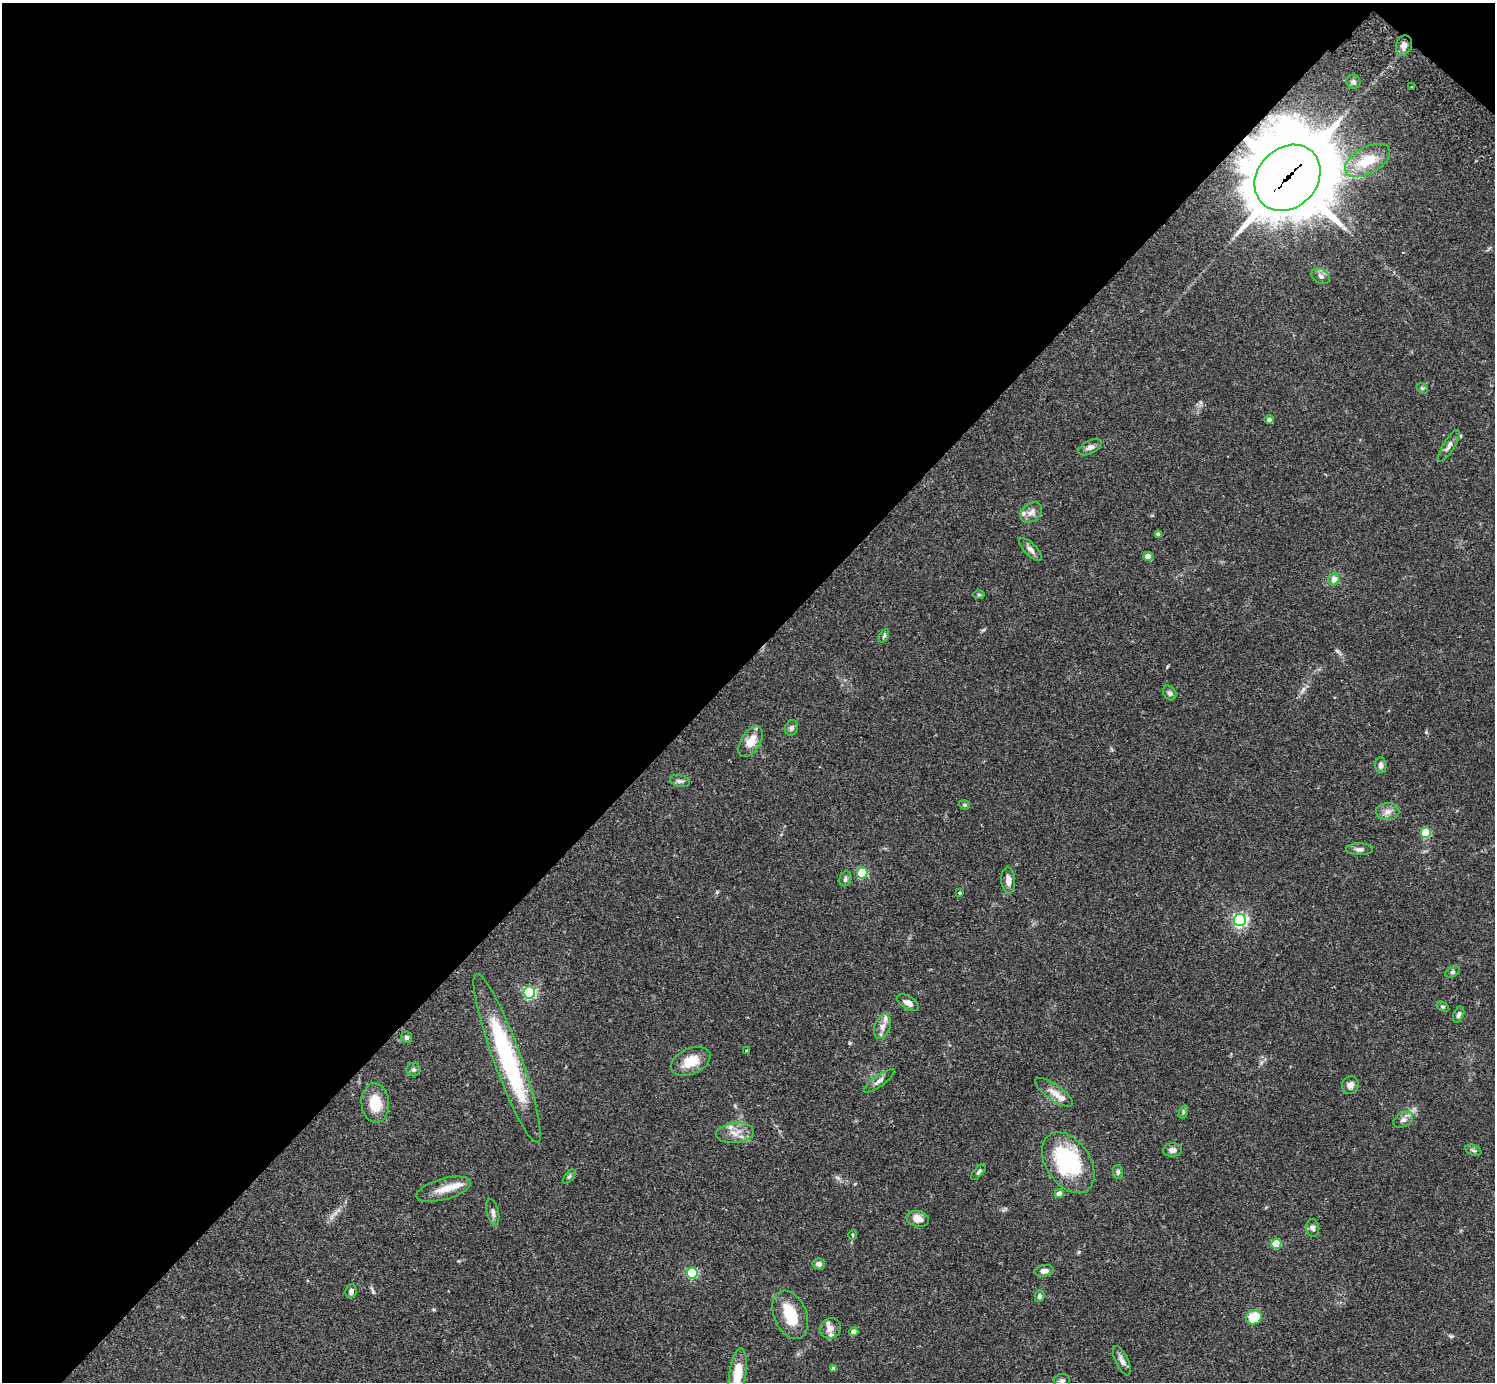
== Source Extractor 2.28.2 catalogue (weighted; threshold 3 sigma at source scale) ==
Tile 2 of 4 x 4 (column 2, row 1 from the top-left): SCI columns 1538-3030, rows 4484-5863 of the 6059 x 6069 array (HDU 1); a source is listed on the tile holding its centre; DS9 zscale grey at full resolution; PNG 1497 x 1384 px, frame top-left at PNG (2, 3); each listed source drawn as its Kron ellipse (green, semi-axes under 4 px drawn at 4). Shown black and unused: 48% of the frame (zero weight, under 2 of 3 exposures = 3% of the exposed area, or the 3 px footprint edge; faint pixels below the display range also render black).
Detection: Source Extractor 2.28.2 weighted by HDU 2 'WHT'; one run over the whole footprint, this tile lists its part. Background 0.107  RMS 0.0065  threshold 0.029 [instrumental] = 3 sigma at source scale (4.5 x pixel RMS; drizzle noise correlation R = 1.50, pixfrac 1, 0.05/0.05 arcsec/px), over >= 5 px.
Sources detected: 84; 1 inside a brighter object's white glare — neither listed nor drawn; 8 inside a brighter listed object's ellipse — not listed separately; the other 75 listed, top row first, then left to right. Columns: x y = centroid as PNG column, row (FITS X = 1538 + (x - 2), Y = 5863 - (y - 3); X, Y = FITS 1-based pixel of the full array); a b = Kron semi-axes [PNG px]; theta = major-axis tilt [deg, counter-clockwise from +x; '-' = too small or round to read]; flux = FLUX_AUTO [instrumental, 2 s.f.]
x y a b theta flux
1404 45 10 8 74 3.5
1353 82 7 7 - 1.5
1412 87 3 2 - 0.53
1368 160 24 13 28 18
1287 178 36 29 46 6000
1321 276 10 7 -28 2.5
1422 388 6 4 -43 1
1269 419 4 4 - 1.3
1449 446 18 5 59 3
1090 447 13 6 26 2.7
1031 512 12 9 37 3.8
1158 534 4 4 - 1.5
1031 549 15 6 -45 3.1
1148 556 4 4 - 8
1334 579 6 5 - 3.7
979 595 6 4 0 0.82
884 636 7 4 65 1
1170 693 8 6 -53 1.8
791 728 8 6 64 1.8
751 742 17 9 58 9.1
1381 765 8 5 -87 2.3
680 781 10 5 -14 2
964 805 6 4 -20 0.92
1387 812 12 8 -2 4
1426 833 5 5 - 28
1359 849 13 6 0 2.5
862 873 5 5 - 44
845 879 7 6 - 1.6
1008 880 13 7 -85 4
959 893 3 3 - 1.6
1240 920 6 6 - 150
1452 972 7 5 27 1.3
529 992 6 6 - 91
908 1003 12 6 -31 3.4
1443 1007 6 4 -31 0.86
1459 1015 8 5 67 1.7
882 1026 13 8 69 4.2
406 1037 6 5 - 1.4
747 1050 3 3 - 1.1
507 1058 90 14 -70 86
691 1061 21 12 24 13
414 1070 7 7 - 1.5
879 1081 18 5 35 2.8
1350 1085 9 8 - 3.4
1054 1092 22 7 -35 5.4
375 1103 20 14 -86 15
1183 1112 7 4 73 0.99
1403 1120 11 7 30 2.8
735 1133 19 10 6 7
1173 1150 9 7 1 2.5
1473 1150 8 5 -19 1.4
1068 1163 34 22 -55 58
979 1172 10 4 49 1.4
1118 1172 7 5 89 1.4
569 1177 8 4 48 0.98
444 1189 28 10 16 9.1
1059 1194 4 4 - 4
493 1212 13 6 -76 2.4
918 1219 11 8 -13 6.2
1313 1228 9 6 -82 2.4
852 1235 5 3 - 0.53
1276 1244 5 5 - 25
819 1264 6 5 - 2.6
1044 1271 10 5 9 3
692 1273 5 5 - 52
351 1291 7 5 83 2.1
1039 1296 6 5 - 1.5
790 1315 25 16 -67 20
1254 1317 8 7 - 17
830 1328 11 10 - 4.9
854 1332 4 4 - 6.2
1122 1361 16 6 -65 3.4
833 1368 4 4 - 1.2
738 1373 25 8 82 17
1062 1381 8 6 0 1.8
Overlapping masked pixels (flux is a lower limit): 1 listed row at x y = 1287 178
Isophote crosses this tile's border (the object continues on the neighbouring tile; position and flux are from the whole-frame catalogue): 1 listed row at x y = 738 1373